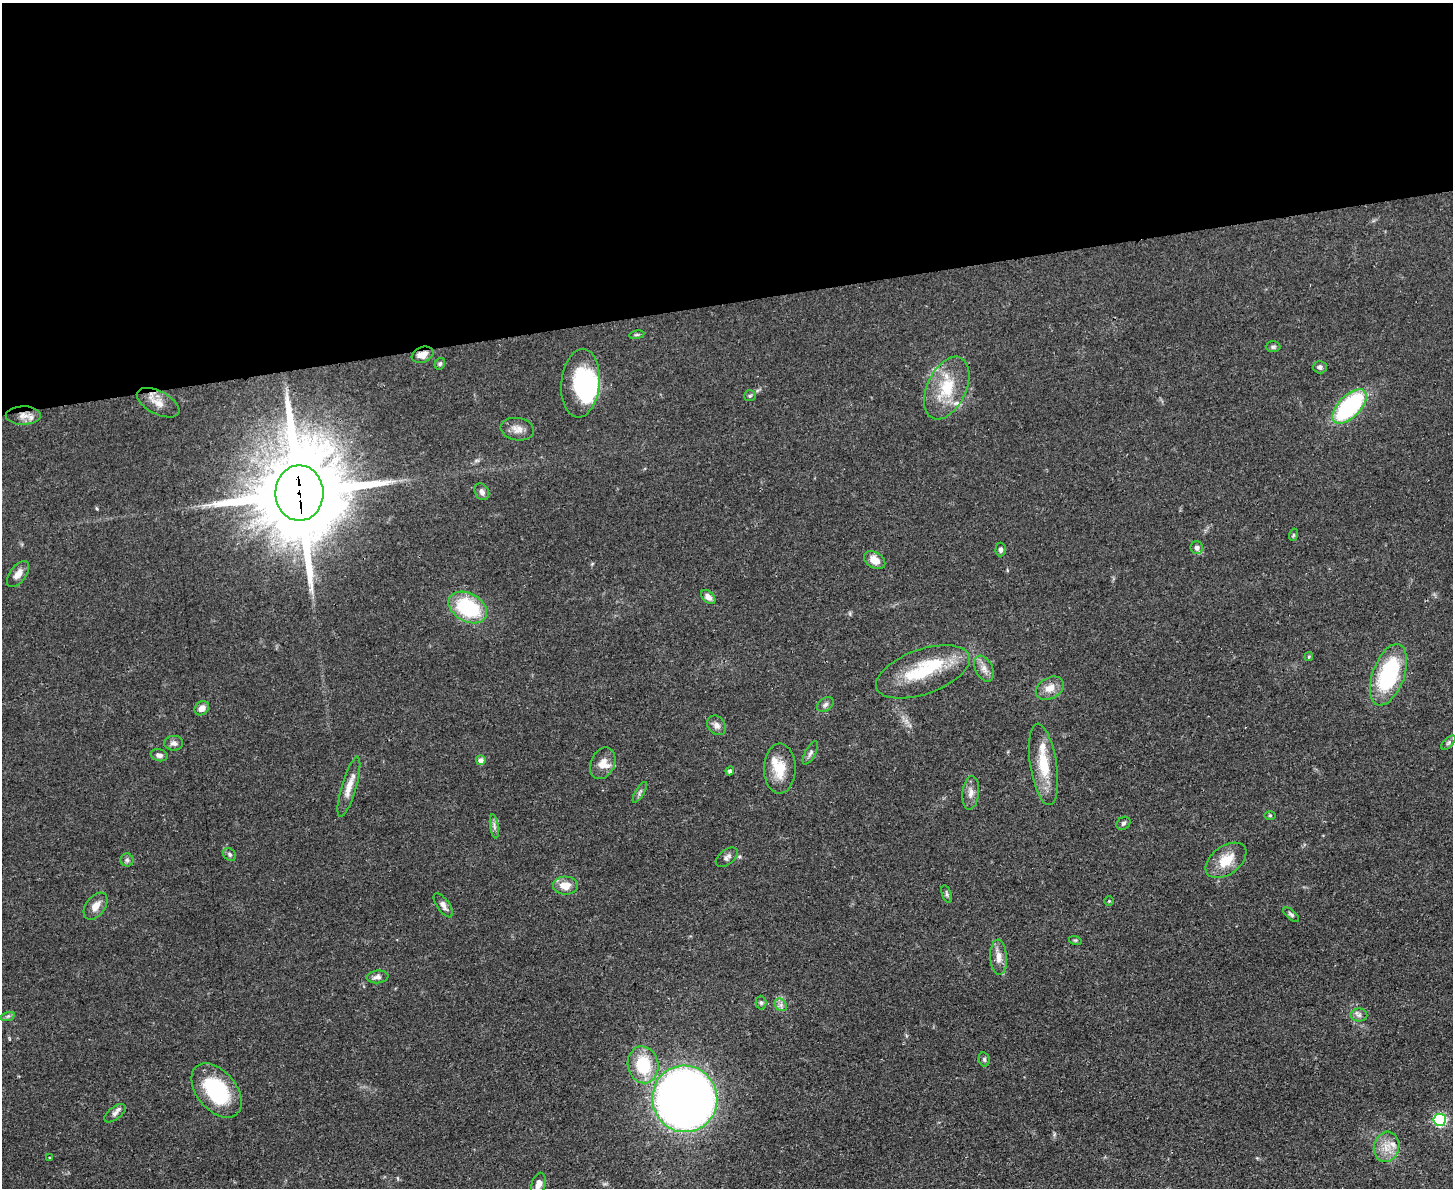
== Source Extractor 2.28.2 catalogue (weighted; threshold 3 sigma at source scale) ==
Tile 2 of 3 x 4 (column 2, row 1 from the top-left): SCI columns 1594-3044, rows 3570-4755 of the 4749 x 4767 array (HDU 1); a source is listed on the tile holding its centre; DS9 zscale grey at full resolution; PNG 1455 x 1190 px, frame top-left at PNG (2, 3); each listed source drawn as its Kron ellipse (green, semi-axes under 4 px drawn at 4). Shown black and unused: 25% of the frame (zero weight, under 3 of 4 exposures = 2% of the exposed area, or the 3 px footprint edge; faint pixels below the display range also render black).
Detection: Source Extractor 2.28.2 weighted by HDU 2 'WHT'; one run over the whole footprint, this tile lists its part. Background 0.0461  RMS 0.0053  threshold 0.0236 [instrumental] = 3 sigma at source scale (4.5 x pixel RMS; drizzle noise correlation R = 1.50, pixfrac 1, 0.05/0.05 arcsec/px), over >= 5 px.
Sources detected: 79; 2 inside a brighter object's white glare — neither listed nor drawn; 7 inside a brighter listed object's ellipse — not listed separately; the other 70 listed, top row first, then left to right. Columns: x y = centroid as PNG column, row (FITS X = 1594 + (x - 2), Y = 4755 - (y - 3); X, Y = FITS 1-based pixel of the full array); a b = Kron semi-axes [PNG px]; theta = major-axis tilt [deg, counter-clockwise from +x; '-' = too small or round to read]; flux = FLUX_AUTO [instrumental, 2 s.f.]
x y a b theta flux
637 335 7 3 8 0.72
1273 347 7 5 0 1.1
423 355 11 7 20 4.9
440 364 6 5 - 0.94
1320 367 7 6 - 1.6
580 383 34 19 84 34
947 388 33 19 64 21
750 396 6 5 - 0.82
158 403 23 11 -27 6.6
1349 406 22 11 45 68
23 415 17 9 1 5.1
517 429 17 11 -9 4.4
482 492 9 7 -60 2.2
299 493 28 24 -90 9400
1293 535 6 4 71 0.6
1197 548 6 6 - 1.9
1001 549 7 5 87 1.5
875 560 11 7 -32 5.2
18 574 15 8 55 3.9
708 597 8 5 -44 2.9
468 608 20 14 -29 39
1309 657 4 4 - 0.52
984 669 14 8 -63 3.7
923 672 49 22 20 32
1388 675 32 16 70 53
1050 688 15 10 28 5.9
825 705 9 6 33 1.6
202 708 8 6 42 3.5
717 725 11 8 -50 2.6
174 743 9 7 -1 2.1
1448 743 9 4 46 1.2
810 753 13 5 61 1.5
159 755 9 6 -14 2
481 760 5 5 - 2.6
603 763 16 12 65 5.3
1043 764 41 13 -81 17
780 769 25 16 89 12
730 771 4 4 - 1.4
349 787 31 7 73 6.5
640 792 12 3 59 1.1
971 793 17 8 84 3.9
1270 815 6 4 1 0.56
1123 823 7 6 - 1.2
494 826 12 4 -81 1.8
230 854 7 5 -48 1.2
727 857 12 7 38 2.1
127 860 6 6 - 1.3
1226 860 23 14 37 12
565 886 12 9 -1 6.3
947 894 9 4 -72 1
1109 901 4 4 - 0.6
443 905 14 6 -55 2.6
95 906 15 9 53 4.7
1291 914 9 4 -41 1.2
1075 940 6 4 -17 0.72
999 957 17 8 -87 4.5
377 977 11 6 6 2.3
761 1002 7 5 -88 1.1
781 1005 7 5 -48 1.7
1359 1015 8 6 0 1.9
8 1016 7 4 18 1.1
984 1059 7 5 -77 0.99
643 1065 18 15 -77 23
216 1090 31 19 -50 40
685 1099 33 32 - 540
115 1113 12 6 37 2.2
1440 1120 6 6 - 68
1387 1147 15 12 74 7.2
50 1158 3 2 - 0.45
538 1184 12 7 73 3.2
Overlapping masked pixels (flux is a lower limit): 3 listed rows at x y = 423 355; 23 415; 299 493
Isophote crosses this tile's border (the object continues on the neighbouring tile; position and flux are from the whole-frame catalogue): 1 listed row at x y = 538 1184